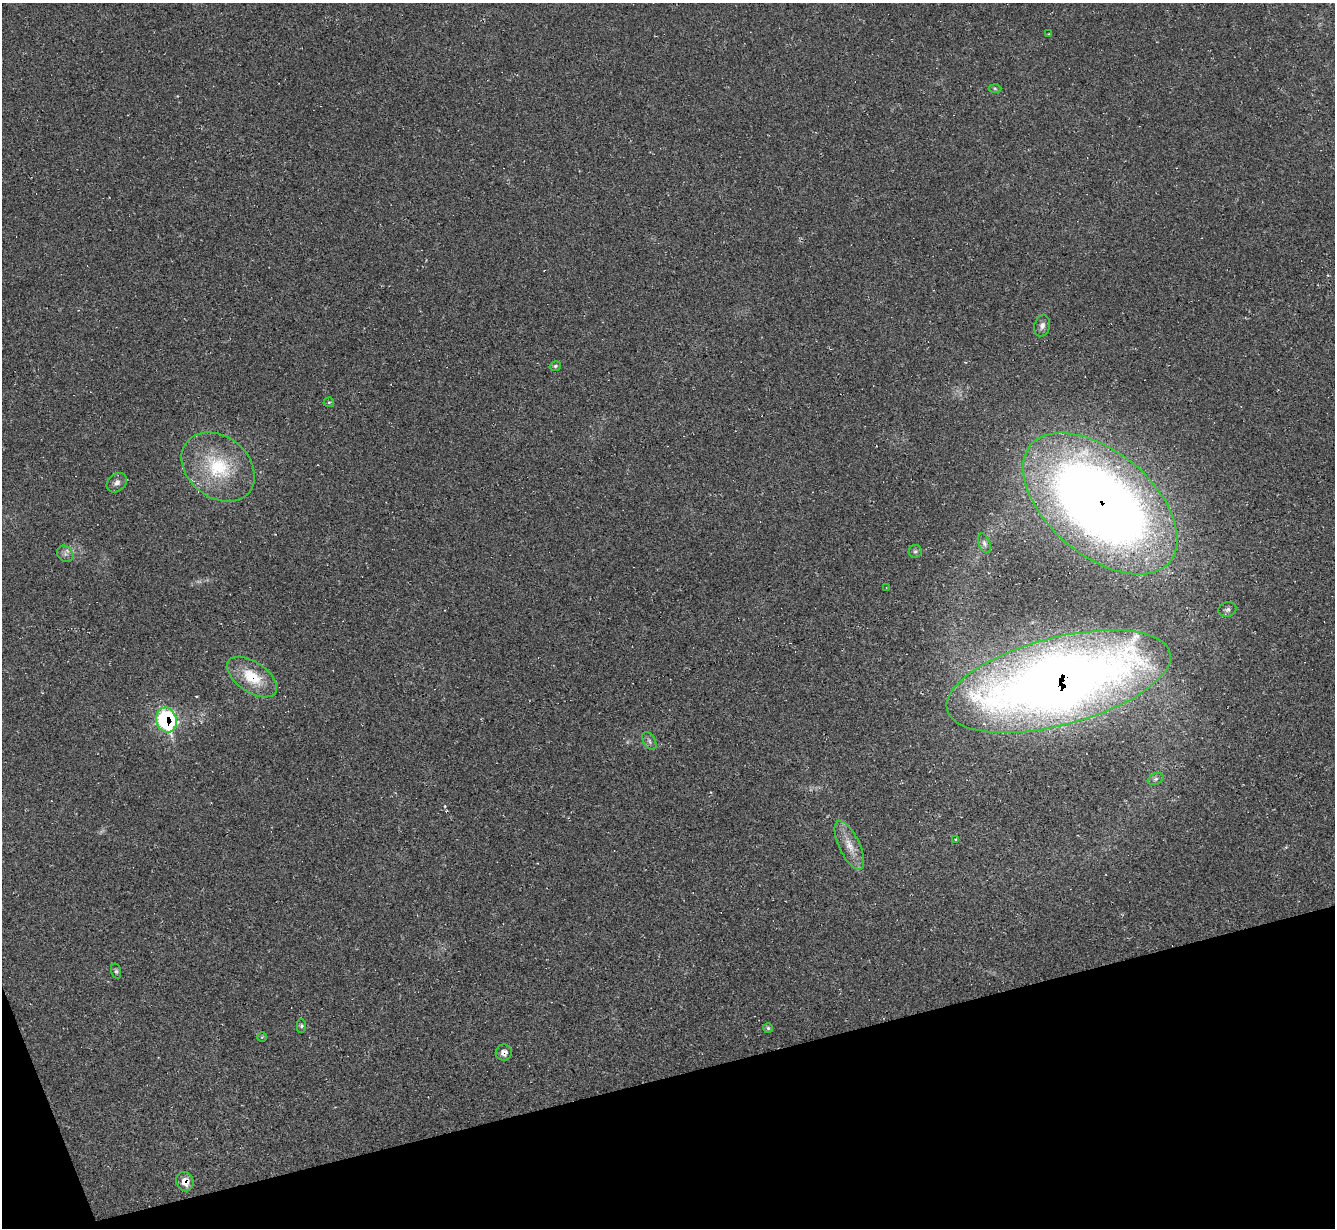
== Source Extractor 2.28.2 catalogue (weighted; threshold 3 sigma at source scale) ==
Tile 14 of 4 x 4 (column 2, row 4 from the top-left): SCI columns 1337-2669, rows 270-1495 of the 5336 x 5318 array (HDU 1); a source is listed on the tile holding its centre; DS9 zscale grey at full resolution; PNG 1337 x 1230 px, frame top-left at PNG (2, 3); each listed source drawn as its Kron ellipse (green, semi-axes under 4 px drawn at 4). Shown black and unused: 13% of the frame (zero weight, under 2 of 3 exposures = <1% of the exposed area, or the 3 px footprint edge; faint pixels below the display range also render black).
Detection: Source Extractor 2.28.2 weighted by HDU 2 'WHT'; one run over the whole footprint, this tile lists its part. Background 0.0503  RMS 0.0068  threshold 0.0305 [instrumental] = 3 sigma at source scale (4.5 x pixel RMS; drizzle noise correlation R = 1.50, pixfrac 1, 0.05/0.05 arcsec/px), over >= 5 px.
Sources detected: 28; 2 cosmic-ray / hot-pixel residue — neither listed nor drawn; the other 26 listed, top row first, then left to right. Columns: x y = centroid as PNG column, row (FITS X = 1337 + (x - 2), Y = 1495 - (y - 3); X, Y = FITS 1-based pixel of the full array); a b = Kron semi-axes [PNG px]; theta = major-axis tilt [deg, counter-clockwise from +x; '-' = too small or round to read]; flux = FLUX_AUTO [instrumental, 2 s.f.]
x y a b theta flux
1048 34 4 2 - 0.48
995 88 6 4 -2 0.94
1042 326 11 7 76 3.2
555 366 6 4 16 1.1
329 402 5 4 - 0.85
218 467 40 30 -39 48
117 483 11 8 42 3.3
1100 504 91 52 -40 820
984 543 10 5 -69 2
915 551 6 6 - 1.5
65 554 9 7 -46 2.6
886 587 3 2 - 0.46
1227 610 9 7 13 2
252 677 28 15 -34 24
1058 681 115 44 15 1000
166 720 13 10 -72 98
649 741 10 6 -60 2.1
1156 779 8 5 27 1.7
955 839 4 3 - 0.81
849 845 26 10 -64 11
116 971 8 4 -76 1.2
301 1026 7 4 -89 1.4
768 1028 5 5 - 1.3
262 1037 5 4 - 0.65
504 1052 8 8 - 4.5
185 1182 10 8 -66 8.4
Overlapping masked pixels (flux is a lower limit): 6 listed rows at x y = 1100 504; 252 677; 1058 681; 166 720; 504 1052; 185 1182